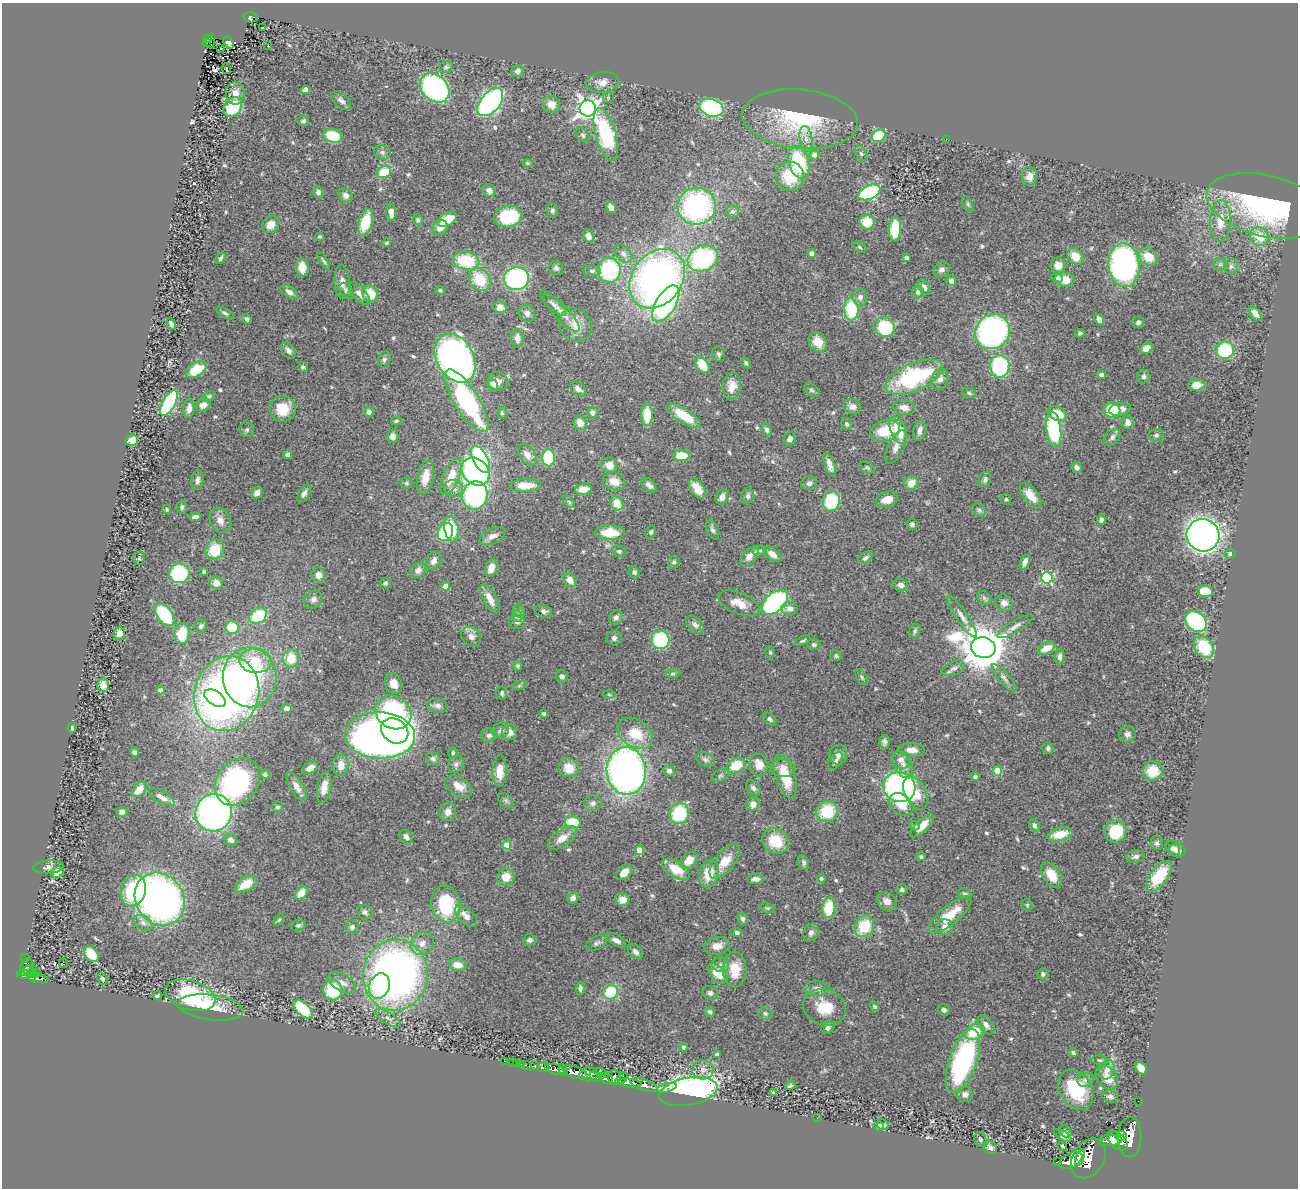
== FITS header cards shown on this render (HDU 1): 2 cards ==
NAXIS1  =                 1296
NAXIS2  =                 1186

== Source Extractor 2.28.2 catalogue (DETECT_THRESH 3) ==
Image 1296 x 1186 px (HDU 1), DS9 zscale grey, 1 PNG px = 1 image px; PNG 1300 x 1190 px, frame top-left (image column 1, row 1186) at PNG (2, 3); each listed source drawn as its Kron ellipse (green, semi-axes under 4 px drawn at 4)
Background 1.04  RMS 0.034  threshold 0.101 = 3 sigma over >= 5 px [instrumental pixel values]
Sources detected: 566; of the 566, the 500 brightest by FLUX_AUTO listed and drawn (66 fainter detections omitted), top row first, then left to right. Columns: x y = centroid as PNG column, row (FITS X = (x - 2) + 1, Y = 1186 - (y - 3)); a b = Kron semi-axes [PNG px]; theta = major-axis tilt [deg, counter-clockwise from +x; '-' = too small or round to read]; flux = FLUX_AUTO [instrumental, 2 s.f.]
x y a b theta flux
250 17 7 5 -8 160
262 27 3 2 - 4.2
208 38 4 3 - 74
211 41 7 3 70 43
229 42 6 4 -54 11
206 43 3 2 - 15
268 46 3 3 - 20
220 49 3 3 - 7.1
446 67 7 6 - 5.2
226 68 5 3 - 69
518 71 6 6 - 8.9
602 82 16 10 6 21
435 88 16 12 -46 500
305 90 4 4 - 23
235 93 11 9 -89 19
608 97 6 5 - 5.1
341 101 12 6 -43 11
490 102 16 9 50 520
551 104 9 8 - 23
233 107 11 8 51 100
588 108 8 8 - 1600
711 108 12 8 -18 270
800 119 58 29 -5 250
303 121 5 5 - 5.1
606 134 27 10 -75 220
583 135 8 5 -52 5
333 136 9 6 -19 82
879 136 7 6 - 77
806 139 13 6 -79 15
946 139 2 2 - 15
382 152 8 7 - 8.3
861 154 8 5 -62 5
814 155 5 4 - 15
799 162 17 10 -73 150
528 163 5 4 - 3.5
384 172 7 5 22 67
790 176 14 14 - 96
1029 176 9 7 86 15
489 191 7 6 - 12
318 192 6 5 - 8.7
869 192 12 7 24 250
346 195 8 6 -44 11
968 204 8 4 -65 4.6
697 206 19 18 - 440
1266 206 60 30 -14 450
611 207 6 4 -54 13
552 210 7 5 -86 5.4
732 211 6 6 - 5.5
391 212 8 5 -84 15
508 216 14 11 7 130
447 219 11 6 29 60
418 220 6 4 -64 3.9
1220 221 20 10 88 43
365 222 13 7 74 81
867 222 7 7 - 50
270 225 9 7 42 25
440 227 8 7 - 20
895 229 12 6 87 130
319 236 3 3 - 3.6
588 236 7 5 -64 14
1259 237 10 8 -36 44
387 243 4 4 - 4.7
859 247 7 4 -29 3.6
812 253 4 4 - 19
623 254 11 6 -49 9.8
1075 256 9 7 -52 33
906 257 4 3 - 6.9
1148 257 10 8 -35 42
221 258 6 4 57 4.8
703 258 16 12 26 310
324 261 10 4 -55 5
466 261 13 9 -11 130
1220 264 6 6 - 5
1058 265 8 7 - 22
1124 265 22 15 -85 620
1231 266 7 7 - 6.6
302 268 9 6 -82 40
556 268 7 7 - 6.2
609 270 12 11 - 210
942 270 9 7 37 9.6
592 271 9 5 0 5.8
516 278 12 11 - 340
1057 278 6 4 -20 5.1
657 279 32 25 52 1100
1065 279 10 7 -12 38
480 280 12 10 -51 80
951 281 5 5 - 11
342 282 17 7 -86 16
924 287 8 5 -61 10
440 290 5 4 - 3.9
346 291 9 5 -56 8
289 292 10 5 -34 13
918 292 6 6 - 6.7
359 294 14 6 -50 14
370 294 9 7 -50 52
860 297 8 7 - 12
553 304 17 5 -43 9.6
666 304 20 10 59 450
500 307 7 6 - 19
851 309 11 7 -87 130
225 313 9 4 -30 5.7
527 313 9 7 -52 10
562 313 25 7 -47 22
1255 313 8 5 -53 14
247 319 5 4 - 6.2
1099 319 6 4 -54 14
1138 322 6 5 - 6.6
171 324 6 3 -68 7.3
575 325 17 15 -49 38
885 327 10 9 - 150
993 332 18 16 48 540
1080 333 5 4 - 4.7
517 338 9 6 -89 16
818 342 10 8 -57 34
1146 348 6 5 - 24
288 350 9 6 -50 9.1
1225 350 9 8 - 150
719 354 8 6 -69 6.7
455 358 26 18 -60 1300
384 360 8 6 68 6
746 363 6 4 -63 4.1
702 365 9 6 -54 55
1000 366 11 10 - 220
303 367 5 5 - 5
196 370 11 7 33 64
1101 375 5 4 - 8.3
914 377 31 14 23 260
1143 377 7 6 - 6.5
940 379 11 8 69 13
498 381 10 8 -23 11
493 385 5 5 - 38
1197 385 9 5 7 26
732 386 13 9 83 27
578 389 9 6 -39 9.4
812 390 9 5 -34 5.2
969 393 7 5 -20 4.8
209 396 6 5 - 4.4
466 401 36 12 -58 360
169 403 14 6 62 310
203 405 7 6 - 16
852 407 9 7 -19 12
189 408 9 6 81 14
904 408 11 7 -13 14
283 409 13 13 - 58
1120 409 11 6 12 13
1112 410 8 8 - 68
369 412 5 4 - 10
502 413 6 5 - 3.5
592 413 5 5 - 6.1
1057 414 10 6 -26 49
647 415 11 5 -89 57
684 416 19 7 -33 68
396 421 5 4 - 3.6
1128 422 7 6 - 12
580 423 7 6 - 20
847 424 6 5 - 5.1
247 430 7 7 - 6.2
767 430 6 4 -70 7.6
898 430 14 7 -67 56
1054 430 18 7 -83 240
885 431 15 10 19 65
919 431 10 6 78 12
1156 435 8 6 5 5.4
393 436 6 6 - 15
1112 437 9 7 46 8.6
790 439 6 6 - 8.9
132 440 6 6 - 27
896 447 18 8 63 19
288 454 5 4 - 9.3
527 455 12 7 -55 17
681 456 8 5 0 52
549 458 8 6 -86 130
480 459 15 7 -62 290
609 465 8 7 - 25
830 465 13 4 -69 16
867 467 8 5 -23 4.5
1077 467 6 5 - 6.7
476 472 15 12 -48 510
425 477 17 8 78 37
451 477 19 8 68 46
985 479 8 6 70 7.1
197 480 10 6 82 8.6
614 481 11 9 -19 28
406 483 6 5 - 4.2
809 483 8 7 - 8.9
911 483 7 7 - 22
525 485 15 6 2 44
649 485 9 5 -44 9.6
454 488 9 8 - 14
697 488 11 6 -58 33
583 489 8 5 8 27
257 493 6 5 - 13
304 493 10 5 60 10
475 495 14 12 72 400
1030 495 14 7 -51 36
748 496 8 6 78 7.1
722 497 8 6 64 13
887 499 11 7 17 30
1006 499 5 5 - 3.7
831 501 10 8 76 130
569 502 7 4 -45 4.8
617 503 7 6 - 43
182 507 7 5 -83 4.9
167 509 4 4 - 3.5
979 510 8 6 -26 6.2
195 517 5 4 - 11
220 520 13 10 -62 20
1101 520 5 4 - 6.4
912 524 6 5 - 5.3
452 529 13 7 -78 77
712 530 10 5 -69 7.1
445 532 9 7 65 130
651 532 6 5 - 4.3
610 533 15 7 -1 64
1203 535 16 16 - 1500
493 536 14 7 23 14
215 550 10 9 - 62
760 550 7 5 7 5.3
619 551 6 5 - 5.8
773 554 10 5 -38 20
1230 554 5 4 - 5.4
750 556 12 6 47 17
139 558 7 6 - 4.2
865 558 8 5 37 6.1
434 561 10 7 60 13
674 562 7 5 61 5.5
1025 562 8 4 70 14
491 568 9 6 73 20
418 570 8 7 - 13
204 571 4 3 - 4.4
634 572 6 5 - 6.3
179 573 10 10 - 160
318 575 7 7 - 18
1047 578 6 5 - 260
570 580 7 6 - 23
216 583 6 6 - 19
385 583 6 5 - 4.4
901 585 7 6 - 11
445 586 4 4 - 31
1205 591 7 5 -8 79
984 598 7 6 - 5.8
313 599 9 8 - 10
490 599 16 6 -61 25
775 602 15 9 40 390
739 603 22 10 -23 32
1004 603 9 7 -32 15
790 608 8 6 -4 14
519 611 7 5 -61 4.5
544 611 8 6 -18 7.4
164 614 13 7 -55 130
258 616 9 7 37 110
517 616 6 5 - 14
962 616 25 5 -56 17
616 617 8 6 49 8.1
517 622 8 7 - 6.6
1196 622 12 9 -40 280
695 625 10 6 -44 10
201 626 6 6 - 7
1015 626 20 6 32 14
232 628 7 6 - 73
915 631 7 5 64 5.1
119 633 6 6 - 14
182 634 10 7 82 61
471 637 11 9 -42 14
614 638 7 7 - 6.7
660 640 9 9 - 160
803 641 8 3 23 3.6
814 645 6 5 - 5.1
1204 647 12 9 -56 110
983 648 12 10 -13 10000
1046 648 9 5 27 34
770 652 6 4 -76 3.7
836 656 5 5 - 5.1
1060 657 7 5 88 8.2
291 658 9 8 - 43
255 661 16 12 -6 71
518 666 5 4 - 4.4
954 668 12 6 23 9.4
673 674 8 4 1 3.9
562 676 6 6 - 7.1
250 677 30 27 -84 490
862 677 8 5 -59 4
1004 678 17 5 -48 10
393 684 10 8 -74 24
103 685 7 6 - 17
519 686 7 4 19 3.8
160 690 4 4 - 15
502 693 7 5 -80 4.7
227 694 38 32 72 1500
609 695 6 4 -3 3.5
215 698 12 7 -34 120
437 706 10 6 -9 10
287 708 5 4 - 14
393 712 19 16 -35 450
544 714 4 4 - 7
770 719 7 5 -42 5.9
72 728 5 3 - 3.9
501 730 9 7 32 9.5
395 731 14 12 -34 830
510 732 8 7 - 15
635 733 19 13 -34 66
1127 734 8 8 - 9.7
380 735 35 23 -3 1900
489 736 8 7 - 7.7
884 742 7 5 -89 7.5
1048 748 6 5 - 5.6
911 750 13 6 -4 18
134 752 5 4 - 5.4
453 753 5 4 - 3.7
838 755 10 9 - 12
433 759 7 6 - 7.1
705 759 10 6 -25 7.5
901 760 9 8 - 16
835 761 10 5 54 7.3
456 764 9 7 49 7.7
341 765 10 7 86 24
736 765 9 7 29 54
759 765 11 9 -77 26
903 765 14 8 -65 20
310 768 8 5 30 17
569 768 10 9 - 37
783 768 12 9 -4 22
500 771 16 7 88 33
626 771 24 19 -84 1200
669 771 6 5 - 9.5
997 771 4 4 - 75
1153 771 10 9 - 51
265 774 5 4 - 5.6
720 776 9 5 23 4.7
785 776 22 10 -72 69
975 777 5 4 - 4.7
237 782 25 20 52 350
459 786 15 9 -34 26
297 787 16 6 -58 16
324 787 15 6 79 26
899 787 16 15 - 540
753 788 8 6 -47 7.3
139 789 8 6 50 31
915 793 18 10 -65 49
162 797 14 5 -29 18
506 801 8 6 -43 5.7
593 803 9 7 24 9.3
753 804 7 6 - 13
901 804 13 10 -36 41
277 807 5 5 - 5.1
827 811 11 10 - 86
122 812 5 5 - 11
448 812 9 8 - 15
214 813 19 18 - 780
679 814 11 9 64 120
573 822 8 6 -2 83
1034 825 6 5 - 5.5
915 826 5 4 - 5
922 826 15 6 45 29
1115 831 11 11 - 92
1060 834 13 6 13 47
406 837 7 6 - 9.7
562 838 17 8 35 28
231 840 6 6 - 11
776 841 14 12 -36 70
1157 843 7 6 - 6.3
507 845 4 4 - 63
1173 848 8 6 -51 7.3
639 850 4 4 - 33
1177 850 8 7 - 9.5
921 857 4 4 - 3.6
1135 857 9 6 9 7.8
689 860 10 7 43 27
725 861 21 10 51 40
804 863 7 5 -74 6.6
48 867 15 6 5 12
676 869 15 8 -32 48
57 872 6 5 - 30
624 872 9 6 42 25
709 874 14 9 78 43
1052 875 14 8 -57 44
1159 876 18 8 53 74
506 877 9 8 - 30
821 878 4 4 - 3.8
756 879 8 5 1 12
246 884 12 7 33 43
902 890 6 5 - 5.6
133 891 16 12 71 190
301 893 7 5 52 38
965 894 7 5 -22 4.2
573 898 5 5 - 12
160 899 27 24 -56 1100
622 899 7 6 - 22
887 901 10 8 -41 17
446 904 19 14 -80 140
1027 905 6 5 - 3.7
767 908 7 5 -19 3.9
829 908 10 6 84 97
365 912 8 7 - 8.3
950 915 26 9 39 63
466 916 14 7 -44 18
743 919 6 5 - 6.5
279 920 7 4 51 3.7
143 923 10 7 -29 12
298 925 7 5 16 4.6
864 926 11 9 60 85
352 927 7 6 - 7.2
945 927 8 8 - 15
737 933 5 4 - 6.7
811 933 9 7 63 10
529 940 6 5 - 7.9
616 940 11 5 -30 12
422 943 12 11 - 19
596 943 11 6 26 7.4
717 946 13 9 10 22
635 952 9 6 -45 9.6
91 954 9 6 -51 67
25 958 4 3 - 24
64 963 5 3 - 33
458 965 9 6 -11 26
720 965 8 7 - 9.3
27 966 7 6 - 330
735 970 18 12 -89 54
27 971 9 3 21 350
31 973 4 3 - 96
718 973 12 7 -48 42
23 974 6 4 3 490
38 974 2 2 - 8.3
1043 974 5 5 - 5.1
395 975 36 32 82 1300
32 977 4 3 - 180
39 979 10 3 -6 200
102 979 6 5 - 5.2
342 983 15 8 -30 17
379 986 13 10 71 120
580 988 6 4 87 6.8
817 989 13 7 0 12
333 990 10 9 - 120
611 992 7 7 - 100
710 993 8 6 -22 6.7
190 995 26 14 -17 220
157 996 4 3 - 4.7
211 1007 33 12 -7 57
824 1007 22 17 -20 63
875 1007 5 4 - 5
303 1009 12 6 -44 110
944 1010 6 5 - 7.4
710 1012 5 4 - 5.9
765 1013 7 6 - 5.7
388 1018 15 5 -32 12
986 1025 11 6 -52 14
828 1028 7 5 48 7.7
975 1032 10 7 27 66
683 1047 4 4 - 4.7
1073 1053 5 4 - 4.1
717 1054 4 3 - 7.6
1100 1060 8 4 -10 4.5
504 1061 2 2 - 8
963 1061 33 14 71 410
513 1063 3 2 - 3.5
516 1063 2 2 - 6.4
521 1064 2 2 - 10
526 1065 6 3 -12 44
535 1066 4 3 - 140
543 1067 6 5 - 250
1141 1068 7 5 -46 30
555 1069 10 5 -15 1000
563 1070 6 4 -72 540
703 1070 11 9 -2 13
1107 1070 10 7 73 17
575 1072 13 5 -19 2200
600 1072 5 3 - 120
589 1074 9 7 6 860
596 1077 7 5 -31 320
614 1077 7 6 - 660
606 1078 7 5 -23 690
1107 1078 13 9 -50 29
621 1079 7 4 45 280
1085 1080 8 6 22 7.5
630 1083 12 4 -8 1100
644 1085 14 5 -18 1600
790 1086 5 3 - 3.7
667 1088 10 4 15 140
1076 1090 21 15 -58 120
688 1092 30 14 11 1200
773 1093 4 3 - 4.2
965 1094 8 8 - 11
1110 1097 8 6 -17 11
1138 1101 2 2 - 8.5
817 1118 3 2 - 4.9
882 1125 6 5 - 7.4
879 1126 5 4 - 8.5
1065 1131 7 5 -44 4.9
1063 1135 10 4 -31 10
1121 1136 5 4 - 850
1130 1137 20 11 89 4500
980 1140 8 6 -70 6
1110 1140 12 5 3 1300
1118 1141 12 7 -42 2100
1063 1146 5 3 - 3.7
990 1148 7 6 - 8
1080 1158 8 4 70 1100
1088 1158 21 15 57 5200
1071 1160 12 7 28 2200
1058 1162 3 3 - 120
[66 fainter detections neither listed nor drawn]